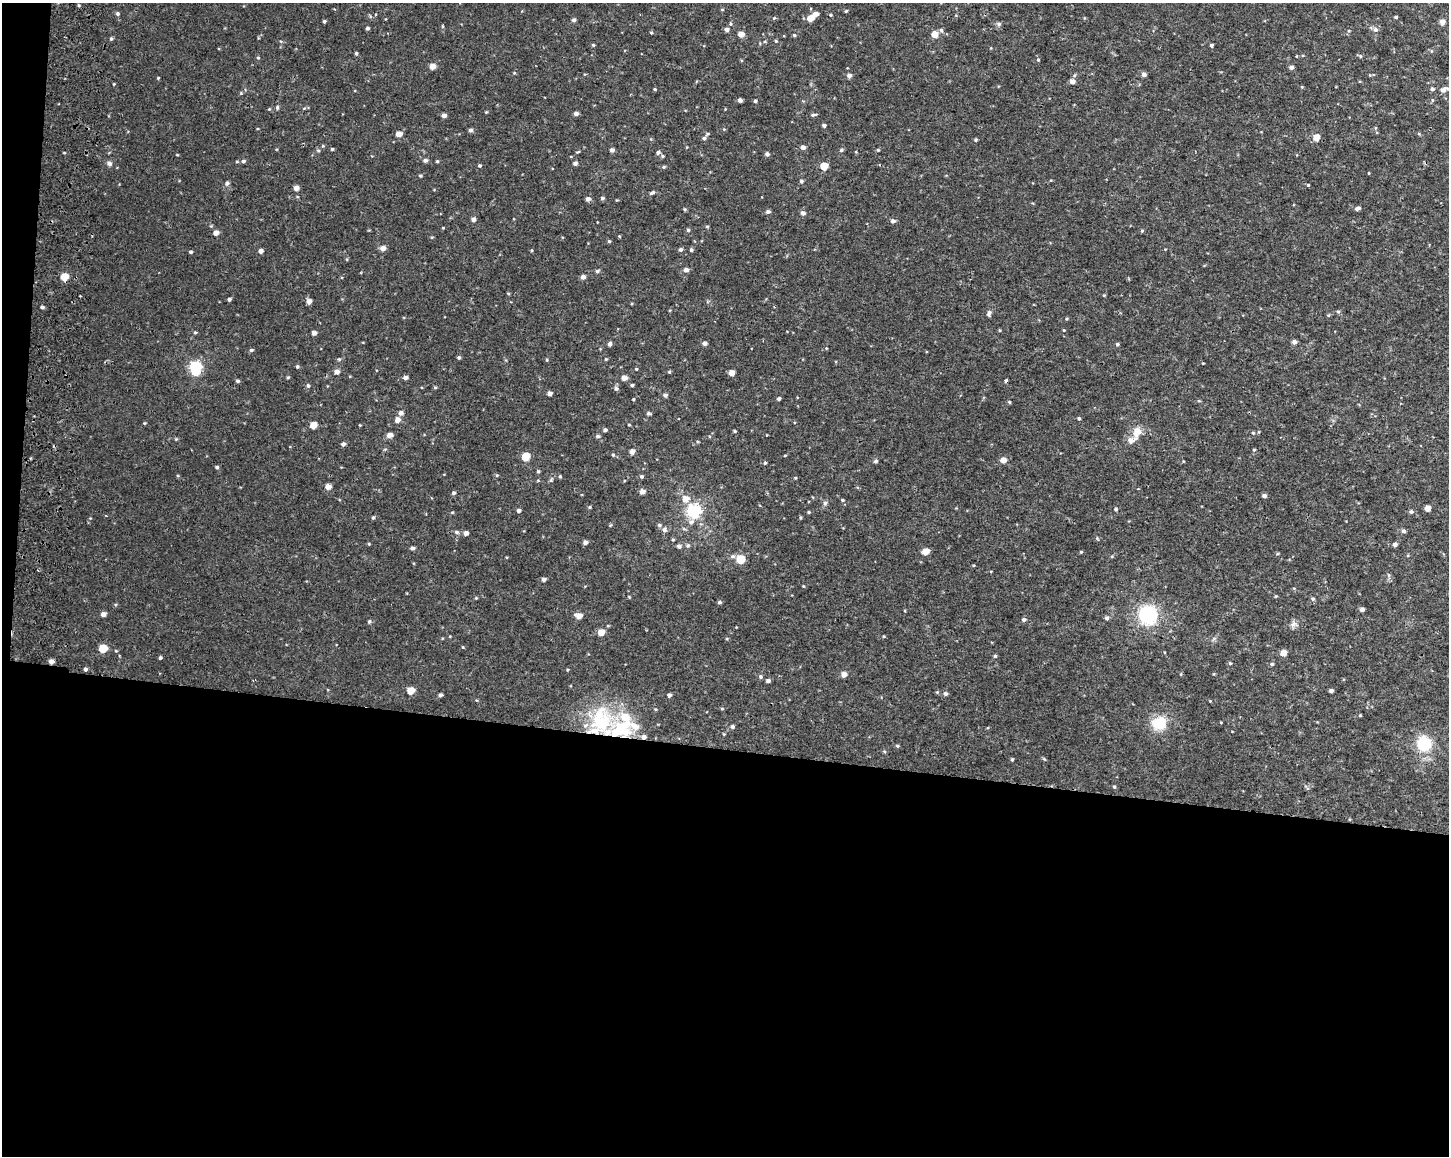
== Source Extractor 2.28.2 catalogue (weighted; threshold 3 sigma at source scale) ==
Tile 10 of 3 x 4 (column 1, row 4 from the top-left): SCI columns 286-1732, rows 17-1170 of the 4966 x 4641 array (HDU 1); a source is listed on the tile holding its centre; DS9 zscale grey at full resolution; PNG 1451 x 1158 px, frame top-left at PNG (2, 3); no overlay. Shown black and unused: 36% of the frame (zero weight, under 2 of 3 exposures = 3% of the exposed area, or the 3 px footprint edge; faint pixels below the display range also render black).
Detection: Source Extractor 2.28.2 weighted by HDU 2 'WHT'; one run over the whole footprint, this tile lists its part. Background 0.00432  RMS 0.0027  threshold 0.0121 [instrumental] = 3 sigma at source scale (4.5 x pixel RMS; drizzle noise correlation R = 1.50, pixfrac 1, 0.0396/0.0396 arcsec/px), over >= 5 px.
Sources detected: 249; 2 inside a brighter object's white glare — not listed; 2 inside a brighter listed object's ellipse — not listed separately; the other 245 listed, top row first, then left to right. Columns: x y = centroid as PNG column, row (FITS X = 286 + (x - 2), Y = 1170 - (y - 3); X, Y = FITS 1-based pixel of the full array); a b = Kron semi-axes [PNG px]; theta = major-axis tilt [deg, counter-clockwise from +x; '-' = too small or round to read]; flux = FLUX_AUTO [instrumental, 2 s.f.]
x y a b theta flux
846 11 4 3 - 0.33
117 14 5 4 - 0.43
816 14 5 5 - 1.4
830 15 4 4 - 0.25
1396 17 3 3 - 0.38
774 18 5 3 - 0.27
810 18 5 5 - 3.1
574 20 5 4 - 0.67
324 21 4 3 - 0.42
1442 22 4 4 - 2
730 24 5 4 - 0.33
999 24 6 5 - 0.52
367 28 4 4 - 0.44
727 30 5 4 - 0.87
941 30 6 5 - 0.47
1375 30 6 6 - 0.84
651 33 4 4 - 0.27
741 34 4 4 - 2.4
935 34 5 5 - 3.3
794 35 4 4 - 0.35
111 39 5 4 - 0.35
776 41 4 3 - 0.26
593 45 5 4 - 0.29
1211 45 3 3 - 0.48
356 53 3 3 - 0.37
1360 56 5 5 - 0.31
258 58 4 4 - 0.3
1038 60 4 4 - 0.25
432 66 4 4 - 2.7
1292 67 5 4 - 0.82
1144 74 4 4 - 1.1
849 75 5 4 - 1.2
158 78 4 3 - 0.22
1072 81 5 4 - 1.4
1302 87 4 3 - 0.22
655 89 4 3 - 0.28
1432 89 5 4 - 0.53
1443 90 9 6 31 1.2
241 93 4 4 - 0.25
740 100 4 4 - 0.85
755 101 3 3 - 0.47
277 107 5 4 - 0.47
486 112 4 3 - 0.22
576 113 4 4 - 1.1
444 115 4 4 - 1.1
814 115 9 4 9 0.43
824 125 4 4 - 0.61
471 130 4 4 - 0.75
399 134 5 4 - 2.2
1419 134 5 3 - 0.26
1316 137 4 4 - 3.5
704 138 5 4 - 0.58
976 139 4 4 - 0.33
323 146 4 4 - 0.27
803 147 5 5 - 0.78
332 149 3 3 - 0.33
612 150 4 4 - 0.85
841 150 5 4 - 0.37
878 150 4 4 - 0.28
658 152 5 4 - 0.63
767 154 5 4 - 0.63
662 156 4 4 - 0.3
425 160 5 4 - 0.64
243 161 5 4 - 0.51
437 161 3 3 - 0.33
237 162 5 3 - 0.26
109 163 6 6 - 0.67
575 163 4 4 - 0.7
480 165 4 4 - 0.35
824 166 5 5 - 6.2
664 167 5 4 - 0.32
1369 173 4 2 - 0.17
420 176 4 4 - 0.33
801 181 5 4 - 0.51
227 183 6 5 - 0.63
1308 185 4 3 - 0.27
296 188 4 4 - 1.6
652 193 8 4 31 0.47
602 198 4 4 - 0.44
588 199 5 5 - 0.87
1357 208 6 4 22 0.72
685 209 5 4 - 0.32
768 212 5 4 - 0.64
803 213 5 4 - 1
473 219 4 4 - 0.97
893 221 5 5 - 0.72
707 226 5 3 - 0.27
443 228 3 3 - 0.2
688 230 4 4 - 0.37
1142 231 4 4 - 0.29
216 233 5 4 - 1.8
609 241 4 4 - 0.34
383 248 5 5 - 1.6
681 249 5 4 - 0.58
691 250 4 4 - 0.5
260 251 4 4 - 1.1
191 252 4 4 - 0.43
686 270 5 4 - 1.2
597 271 6 5 - 0.4
64 277 5 5 - 5.7
583 277 4 4 - 1.2
1104 295 5 3 - 0.22
229 299 4 4 - 0.51
309 301 5 5 - 1.3
42 307 4 3 - 0.48
1338 312 5 4 - 0.38
989 313 8 5 75 0.63
1066 319 5 3 - 0.24
1064 330 4 4 - 0.22
195 333 5 3 - 0.28
314 333 4 4 - 1.1
1294 342 4 4 - 1
704 343 4 4 - 0.99
610 344 4 4 - 0.79
1117 344 4 4 - 0.44
251 350 5 4 - 0.4
459 357 4 4 - 0.47
339 359 5 4 - 0.34
606 359 4 3 - 0.26
547 360 4 3 - 0.25
1203 363 3 2 - 0.18
297 366 4 4 - 0.41
195 367 6 6 - 28
636 369 4 3 - 0.24
337 371 5 5 - 1.5
669 372 4 4 - 0.3
732 373 5 4 - 1.8
288 377 5 3 - 0.26
405 377 4 4 - 0.92
624 378 5 4 - 1.6
1006 380 3 3 - 1.4
237 381 5 4 - 0.41
632 385 3 3 - 0.38
308 386 5 4 - 0.38
435 387 5 3 - 0.29
616 389 6 5 - 0.59
550 393 4 4 - 1.1
665 395 4 4 - 0.73
633 399 3 3 - 0.24
778 399 4 3 - 0.5
1009 402 4 4 - 0.3
401 413 5 5 - 0.92
648 413 5 4 - 0.44
1079 418 4 4 - 0.41
397 420 5 5 - 1.6
313 425 5 4 - 3.4
629 425 4 3 - 0.2
605 430 4 3 - 0.56
735 431 3 3 - 0.31
1137 432 16 11 83 2.7
1253 433 4 3 - 0.23
390 435 5 4 - 1.9
598 436 5 4 - 0.5
176 439 4 4 - 0.25
343 444 5 4 - 0.77
1254 450 4 3 - 0.25
632 451 5 4 - 1.4
613 455 5 4 - 0.34
785 455 4 3 - 0.23
525 457 5 5 - 7.4
1003 460 4 4 - 2.6
875 461 5 4 - 0.47
765 463 4 3 - 0.35
217 467 4 4 - 0.43
538 471 4 4 - 0.31
497 475 5 3 - 0.26
560 476 5 4 - 0.31
641 476 4 4 - 0.49
328 487 4 4 - 2.1
642 491 4 4 - 1.6
454 493 5 4 - 0.49
1264 496 4 4 - 0.85
685 499 7 6 - 2.2
842 500 4 3 - 0.26
825 503 6 5 - 0.54
590 507 4 4 - 0.3
1428 508 4 4 - 2.6
1116 509 5 4 - 0.35
518 511 4 4 - 0.66
694 511 6 6 - 46
809 512 4 4 - 0.27
1411 512 5 4 - 0.51
373 518 5 3 - 0.36
691 522 8 6 15 0.86
659 525 6 5 - 0.48
684 529 6 4 -18 0.35
664 530 6 6 - 0.71
1404 531 5 4 - 0.63
457 532 6 5 - 0.54
466 533 4 4 - 1.2
673 540 4 4 - 0.29
585 542 4 4 - 0.98
1395 544 4 4 - 1
679 546 5 5 - 0.7
688 546 6 5 - 0.45
413 548 4 4 - 0.71
925 551 5 4 - 3.6
1081 552 4 4 - 0.26
740 559 5 5 - 9.4
1389 575 6 4 -89 0.4
544 579 4 4 - 0.73
1276 596 4 4 - 0.23
476 598 4 4 - 0.22
1313 599 5 4 - 0.46
720 602 4 4 - 0.48
1362 609 4 4 - 0.87
103 614 5 4 - 1.2
1148 615 16 15 - 18
579 616 6 4 -12 2.3
1107 618 5 4 - 0.66
1024 619 5 5 - 0.59
369 622 5 4 - 0.36
1293 624 10 7 32 1.1
601 632 5 5 - 2.8
463 647 5 3 - 0.2
103 648 5 5 - 6.9
1283 653 4 4 - 3
995 656 4 4 - 0.4
160 658 4 3 - 0.36
51 661 4 4 - 1.2
1230 663 4 3 - 0.34
1272 664 5 4 - 0.4
85 669 4 4 - 0.51
844 674 5 4 - 1.9
760 677 5 5 - 0.48
768 681 5 4 - 0.71
410 690 5 5 - 4.3
1331 691 4 3 - 0.79
937 692 4 4 - 0.27
945 694 5 5 - 0.6
440 695 4 3 - 0.68
669 695 4 4 - 0.71
722 709 5 3 - 0.23
1360 715 5 3 - 0.22
626 718 34 14 -78 7.8
601 723 23 19 72 21
1159 723 15 13 24 6.9
732 726 5 4 - 0.6
621 728 11 8 -44 9
644 737 6 5 - 0.85
1424 744 18 16 -82 8.7
897 746 5 4 - 0.31
1012 759 4 3 - 0.32
1044 759 5 4 - 0.28
1114 787 4 3 - 0.35
Overlapping masked pixels (flux is a lower limit): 4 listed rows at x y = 51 661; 601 723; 621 728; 644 737
Isophote crosses this tile's border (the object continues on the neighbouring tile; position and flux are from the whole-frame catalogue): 1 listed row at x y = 1443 90